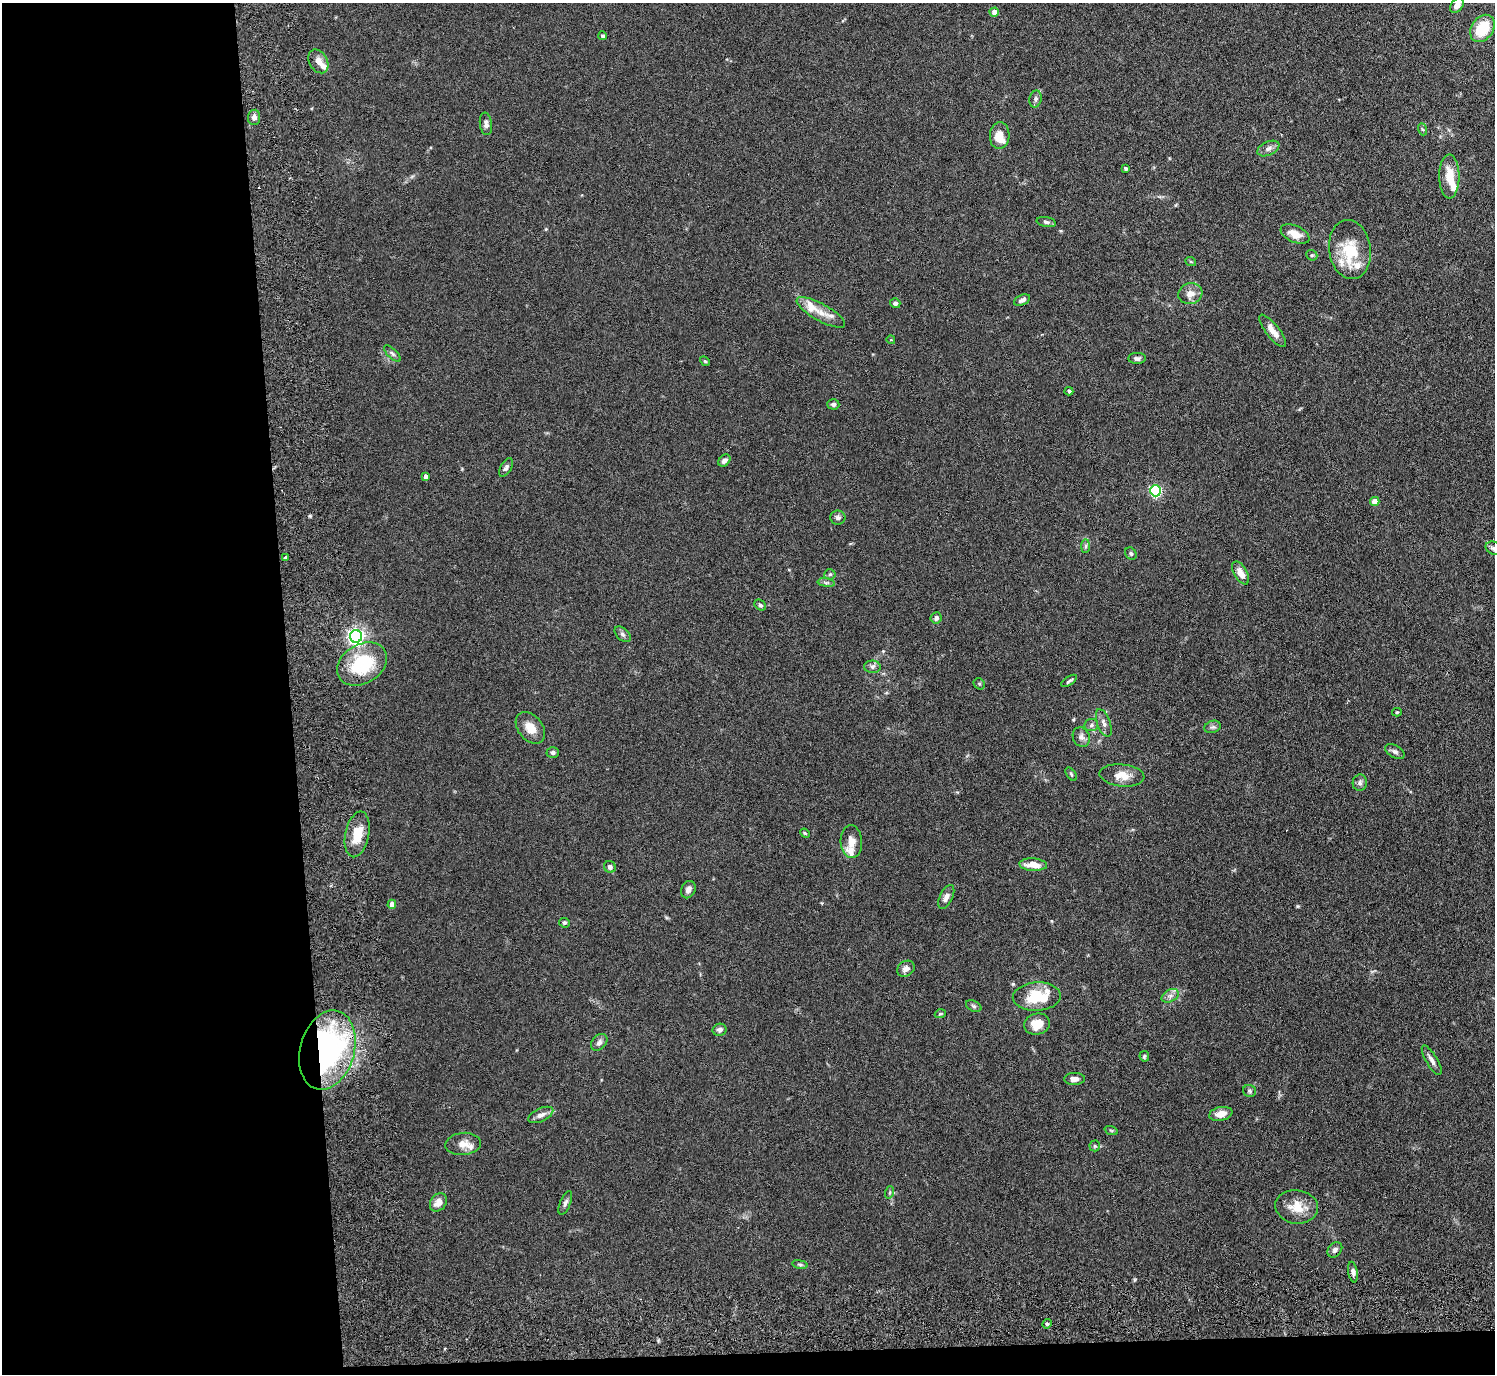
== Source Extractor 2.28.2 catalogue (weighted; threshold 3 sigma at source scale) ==
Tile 7 of 3 x 3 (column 1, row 3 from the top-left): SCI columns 82-1574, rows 193-1564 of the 4639 x 4599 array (HDU 1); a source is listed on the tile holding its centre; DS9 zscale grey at full resolution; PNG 1497 x 1376 px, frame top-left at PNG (2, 3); each listed source drawn as its Kron ellipse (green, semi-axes under 4 px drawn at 4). Shown black and unused: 21% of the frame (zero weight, under 3 of 6 exposures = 7% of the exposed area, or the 3 px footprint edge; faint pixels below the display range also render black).
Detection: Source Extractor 2.28.2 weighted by HDU 2 'WHT'; one run over the whole footprint, this tile lists its part. Background 0.109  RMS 0.0045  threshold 0.0186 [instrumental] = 3 sigma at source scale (4.09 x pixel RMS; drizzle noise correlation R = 1.36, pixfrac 0.8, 0.05/0.05 arcsec/px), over >= 5 px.
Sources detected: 108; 1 inside a brighter object's white glare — neither listed nor drawn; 11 inside a brighter listed object's ellipse — not listed separately; the other 96 listed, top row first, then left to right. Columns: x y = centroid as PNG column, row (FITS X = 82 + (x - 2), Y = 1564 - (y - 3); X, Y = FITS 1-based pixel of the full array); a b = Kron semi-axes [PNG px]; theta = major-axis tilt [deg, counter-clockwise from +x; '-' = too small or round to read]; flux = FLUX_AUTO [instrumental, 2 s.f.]
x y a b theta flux
1457 5 8 5 50 2.5
994 12 5 4 - 2.8
1482 28 15 10 55 14
603 36 4 4 - 0.91
318 61 13 9 -60 3.2
1036 99 8 6 76 1.2
254 117 8 6 81 1.8
486 124 11 6 -82 1.5
1422 129 6 4 -70 0.5
1000 136 13 10 85 5.8
1268 149 12 6 24 2
1126 168 4 3 - 0.9
1449 176 22 10 -90 8
1046 222 10 5 -11 0.98
1295 234 15 8 -24 5
1350 250 29 20 -82 16
1312 255 5 5 - 0.63
1191 262 5 3 - 0.37
1190 294 12 10 17 3.4
1022 300 8 5 25 1.4
895 303 5 5 - 1.2
821 312 27 8 -29 5.2
1273 331 20 6 -52 4.2
891 340 4 3 - 0.41
392 354 10 5 -44 1
1137 358 9 5 3 1.1
705 361 5 4 - 0.55
1069 391 4 4 - 0.64
833 404 6 5 - 1
724 461 7 5 48 1.6
506 467 10 5 59 1.3
426 476 4 4 - 1.6
1155 491 5 5 - 58
1375 501 4 4 - 4.2
838 518 7 7 - 1.4
1085 546 7 4 89 0.84
1493 548 8 6 -27 1.4
1131 554 6 5 - 0.75
285 558 3 3 - 0.94
1241 573 13 6 -59 3.8
830 574 5 5 - 0.72
826 583 8 4 -8 0.88
760 605 6 4 -43 0.9
936 618 6 5 - 1.4
623 634 9 6 -44 1.1
356 636 6 6 - 160
362 664 27 19 31 25
872 667 8 6 -1 1.3
1069 681 9 3 34 0.85
979 684 6 5 - 0.54
1397 712 5 4 - 0.51
1104 723 14 6 -70 2.1
1091 725 7 6 - 1.3
1213 727 8 6 19 1.1
530 728 18 12 -51 5.8
1081 737 10 8 -65 1.9
553 752 6 5 - 1
1395 752 10 6 -31 1.3
1071 774 8 4 -55 0.61
1122 775 22 11 -6 5.5
1360 783 8 7 - 1.3
805 833 5 4 - 0.51
357 834 23 12 78 8.5
851 841 16 10 -86 4
1033 865 14 6 -4 5.5
610 867 6 5 - 1.6
688 890 9 7 64 2
946 897 13 6 64 2.3
392 904 4 4 - 2.4
564 923 5 4 - 0.89
906 969 9 7 34 2.2
1170 996 9 6 29 1.6
1037 997 24 14 3 16
974 1006 8 5 -27 0.86
940 1014 5 3 - 0.43
1037 1024 13 10 14 6.7
720 1030 7 6 - 1.6
599 1042 9 7 47 1.5
327 1050 40 27 74 110
1144 1056 5 5 - 0.72
1432 1060 17 5 -59 1.9
1075 1079 10 6 1 2.3
1249 1091 6 6 - 0.86
1221 1114 12 7 11 3.9
541 1115 13 6 24 2.3
1111 1130 7 4 -19 0.55
463 1144 18 11 5 3.8
1095 1146 5 5 - 0.65
890 1192 6 4 72 0.56
438 1202 10 7 52 3.5
565 1203 12 5 67 1.3
1297 1207 21 16 -8 7.8
1335 1250 8 6 47 1.4
800 1264 8 4 -9 0.76
1353 1272 10 4 -80 1.4
1047 1324 5 4 - 0.68
Overlapping masked pixels (flux is a lower limit): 1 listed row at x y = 327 1050
Isophote crosses this tile's border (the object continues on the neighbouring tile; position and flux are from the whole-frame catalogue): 2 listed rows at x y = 1457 5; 1493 548